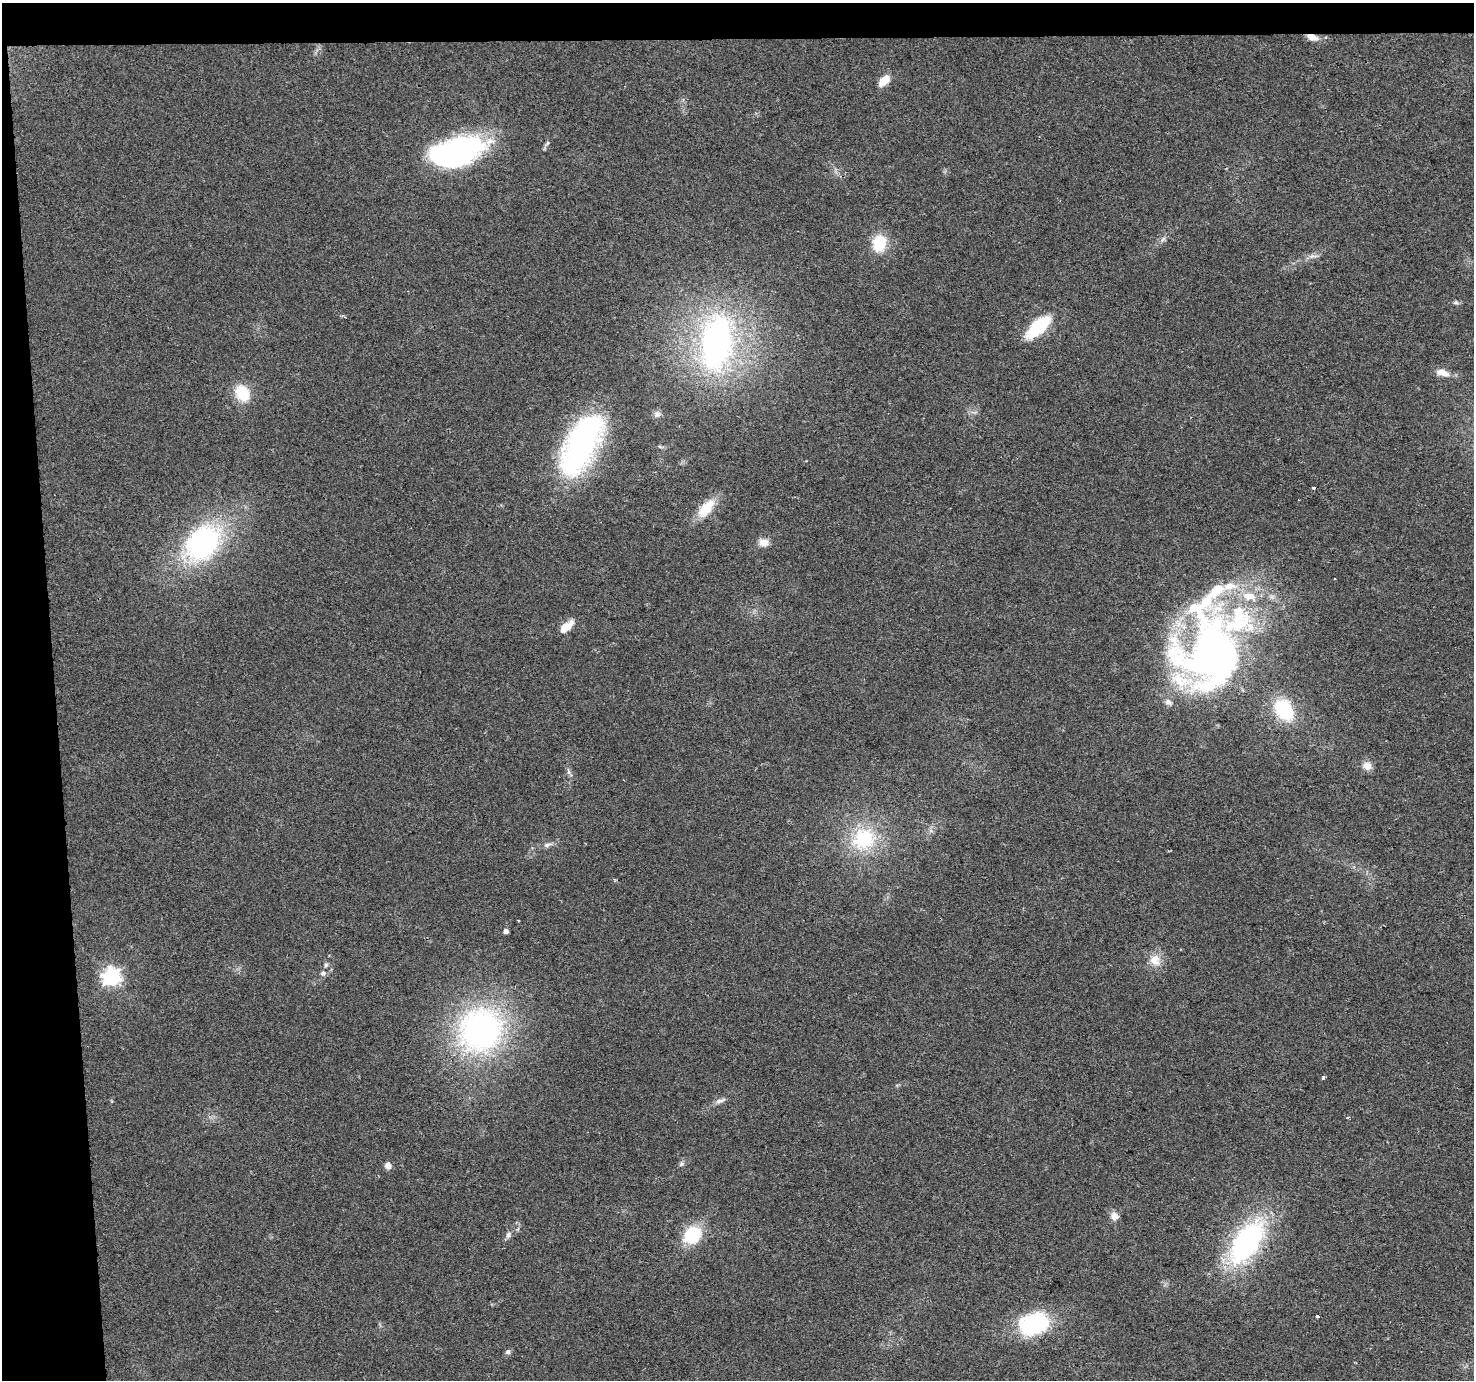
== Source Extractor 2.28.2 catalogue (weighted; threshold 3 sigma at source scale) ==
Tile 1 of 3 x 3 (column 1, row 1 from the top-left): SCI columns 1-1472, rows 2781-4158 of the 4417 x 4158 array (HDU 1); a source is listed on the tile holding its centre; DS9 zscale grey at full resolution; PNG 1476 x 1382 px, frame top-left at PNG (2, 3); no overlay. Shown black and unused: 6% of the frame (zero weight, under 2 of 3 exposures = <1% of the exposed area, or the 3 px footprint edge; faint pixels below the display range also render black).
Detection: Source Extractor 2.28.2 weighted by HDU 2 'WHT'; one run over the whole footprint, this tile lists its part. Background 0.0484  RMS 0.0068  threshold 0.0304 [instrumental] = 3 sigma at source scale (4.5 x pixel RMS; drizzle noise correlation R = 1.50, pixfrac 1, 0.0396/0.0396 arcsec/px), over >= 5 px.
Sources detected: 53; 2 inside a brighter object's white glare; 2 cosmic-ray / hot-pixel residue — not listed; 6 inside a brighter listed object's ellipse — not listed separately; the other 43 listed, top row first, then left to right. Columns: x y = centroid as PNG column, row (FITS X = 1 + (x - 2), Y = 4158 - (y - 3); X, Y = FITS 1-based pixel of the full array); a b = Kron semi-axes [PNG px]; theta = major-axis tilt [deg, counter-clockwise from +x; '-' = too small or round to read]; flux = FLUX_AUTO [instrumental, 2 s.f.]
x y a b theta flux
1312 37 12 6 -19 6.6
884 81 15 8 44 8.8
547 143 9 4 56 1.6
454 156 53 27 -4 110
1163 239 8 5 59 1.7
879 243 20 16 73 20
1313 256 14 5 5 2.7
1456 302 8 5 5 1.5
1038 327 24 10 42 50
716 343 54 31 83 210
1442 373 17 8 -20 7
242 393 19 14 -60 21
657 414 10 8 62 2.5
583 441 62 28 61 180
706 509 21 10 50 20
763 542 12 9 0 5.5
203 543 42 31 48 120
566 627 18 8 41 8.7
1214 656 82 61 89 360
1284 710 18 12 -55 50
1367 766 12 11 - 5.1
569 772 7 4 -89 1.5
864 839 34 30 21 45
547 845 11 6 14 2.6
614 880 6 3 -54 0.84
506 931 4 4 - 2.9
1155 960 16 14 -60 9.1
326 965 7 5 61 1.4
323 973 7 7 - 2.1
111 977 7 7 - 260
481 1030 42 38 44 200
1323 1077 3 3 - 3.1
720 1101 16 5 18 2.9
1348 1118 3 3 - 2.4
681 1164 8 7 - 1.7
388 1165 6 6 - 5
1114 1216 11 10 - 4.9
508 1235 10 6 59 2.4
692 1235 15 12 39 41
1247 1242 38 20 56 150
1318 1316 4 3 - 2.8
1034 1324 28 20 16 70
508 1352 7 6 - 1.8
Overlapping masked pixels (flux is a lower limit): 1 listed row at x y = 1312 37